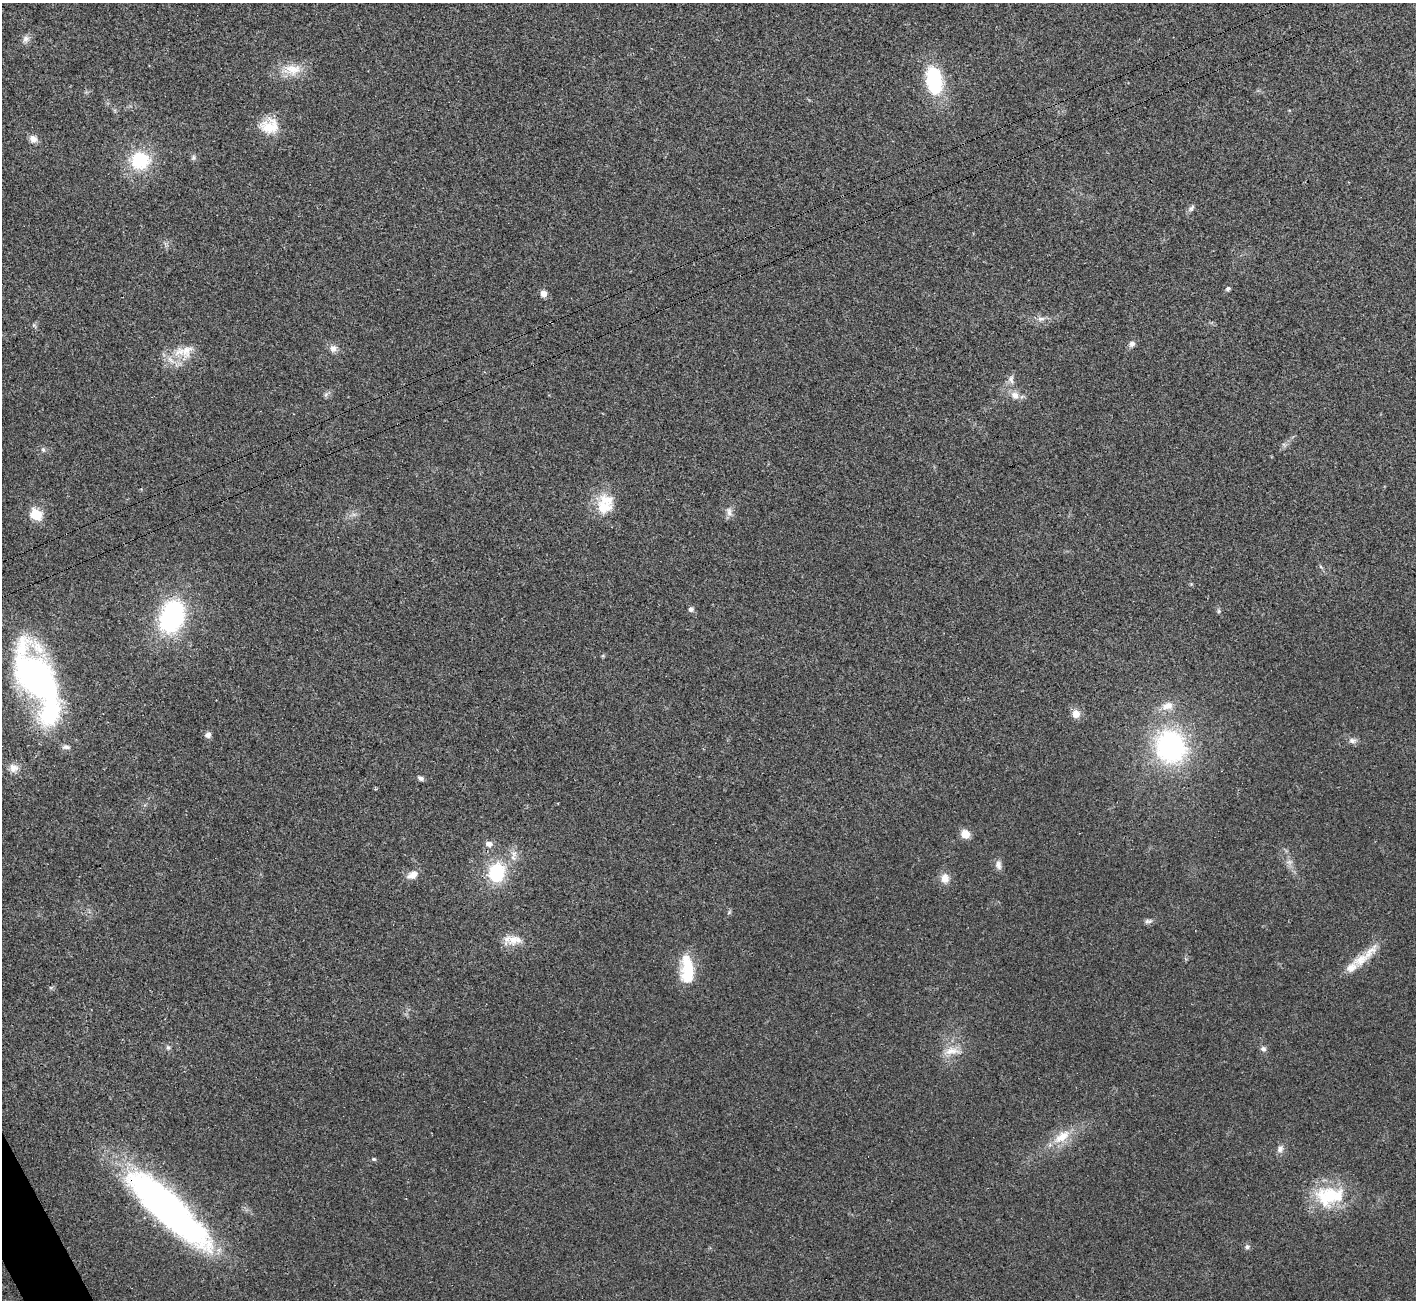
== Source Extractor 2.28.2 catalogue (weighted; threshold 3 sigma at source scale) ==
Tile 7 of 4 x 4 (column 3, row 2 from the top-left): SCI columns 2869-4282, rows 2792-4089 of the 5742 x 5715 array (HDU 1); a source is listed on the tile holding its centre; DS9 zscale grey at full resolution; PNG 1418 x 1302 px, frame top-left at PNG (2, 3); no overlay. Shown black and unused: <1% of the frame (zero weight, under 3 of 4 exposures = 2% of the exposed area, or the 3 px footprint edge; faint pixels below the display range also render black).
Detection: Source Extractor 2.28.2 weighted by HDU 2 'WHT'; one run over the whole footprint, this tile lists its part. Background 0.0213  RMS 0.0044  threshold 0.0197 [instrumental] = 3 sigma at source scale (4.5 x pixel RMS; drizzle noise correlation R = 1.50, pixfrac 1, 0.05/0.05 arcsec/px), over >= 5 px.
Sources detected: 60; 3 inside a brighter listed object's ellipse — not listed separately; the other 57 listed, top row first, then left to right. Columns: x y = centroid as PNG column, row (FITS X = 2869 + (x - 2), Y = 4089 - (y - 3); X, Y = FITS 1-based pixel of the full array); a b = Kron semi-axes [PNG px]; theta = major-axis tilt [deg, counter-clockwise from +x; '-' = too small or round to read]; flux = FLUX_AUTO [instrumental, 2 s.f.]
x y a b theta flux
26 39 9 9 - 2.2
292 70 31 15 4 9.4
934 81 32 17 -82 32
270 126 24 19 12 11
33 139 10 9 - 2.8
193 158 8 5 90 1
140 160 21 18 3 23
1191 208 12 6 50 1.3
1228 289 5 4 - 1.1
543 294 7 7 - 2.6
1041 319 10 7 4 2.2
34 325 6 6 - 0.79
1132 344 8 7 - 1.8
333 348 10 9 - 2.5
187 350 29 14 71 8.6
1011 379 13 8 -84 2.4
326 394 8 5 77 1.1
1015 395 11 10 - 3.4
43 450 7 5 -69 0.92
604 507 23 18 -4 11
729 512 13 7 -85 2.4
36 515 6 6 - 27
1191 584 5 4 - 0.48
691 609 7 6 - 1.3
1219 611 6 5 - 0.71
172 617 27 20 72 69
37 679 61 32 -59 150
1167 706 16 10 19 5
1076 714 10 10 - 3.8
208 735 6 5 - 2.3
1352 741 11 8 -1 1.9
66 747 11 5 3 1.3
1171 747 39 34 -60 69
13 768 12 11 - 3.3
420 778 8 5 -31 1.4
965 834 9 8 - 5.3
489 844 8 6 -8 2.4
514 854 11 8 73 2.7
1289 862 9 6 0 1.6
998 865 12 8 -84 2.2
496 872 20 17 71 24
412 875 15 9 28 3.9
945 878 14 11 90 4
729 912 6 4 57 0.66
1148 921 12 6 9 1.5
512 940 27 13 1 6.6
1361 959 28 15 31 10
687 969 32 14 -88 19
168 1047 7 5 -67 0.96
1263 1049 8 7 - 1.5
952 1051 25 10 4 6.1
1062 1137 27 12 34 10
1280 1149 11 8 71 2.2
374 1159 6 5 - 0.67
1329 1196 42 26 5 25
168 1209 101 26 -43 190
1247 1247 7 6 - 1.2
Overlapping masked pixels (flux is a lower limit): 1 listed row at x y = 168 1209
Isophote crosses this tile's border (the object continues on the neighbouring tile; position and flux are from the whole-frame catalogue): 1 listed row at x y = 37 679